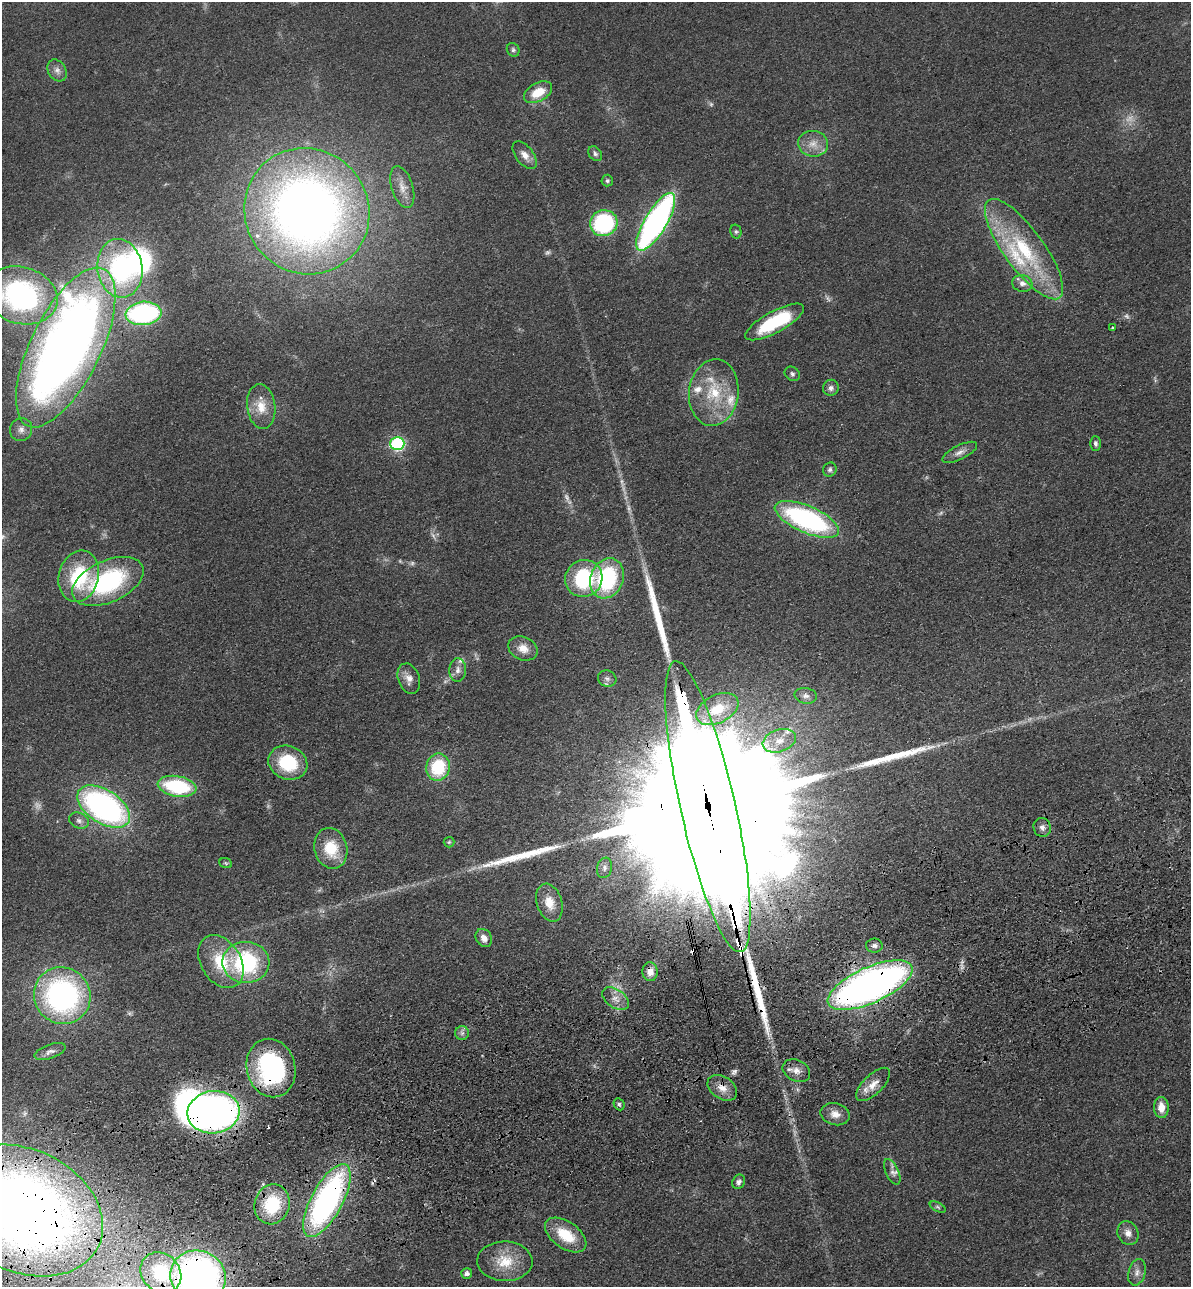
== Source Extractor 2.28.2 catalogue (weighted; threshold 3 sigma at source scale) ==
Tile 7 of 4 x 4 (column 3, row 2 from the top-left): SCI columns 2675-3863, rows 2683-3967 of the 5229 x 5365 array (HDU 1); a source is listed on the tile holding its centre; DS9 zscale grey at full resolution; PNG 1193 x 1289 px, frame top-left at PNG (2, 2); each listed source drawn as its Kron ellipse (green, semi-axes under 4 px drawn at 4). Shown black and unused: <1% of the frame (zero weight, under 3 of 4 exposures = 6% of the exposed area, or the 3 px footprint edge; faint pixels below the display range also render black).
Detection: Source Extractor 2.28.2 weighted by HDU 2 'WHT'; one run over the whole footprint, this tile lists its part. Background 0.0462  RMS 0.0058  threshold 0.0259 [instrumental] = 3 sigma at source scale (4.5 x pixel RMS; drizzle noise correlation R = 1.50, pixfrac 1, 0.05/0.05 arcsec/px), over >= 5 px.
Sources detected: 116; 11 too faint to see at this stretch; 2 inside a brighter object's white glare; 4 cosmic-ray / hot-pixel residue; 5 long thin detections or spike segments (spike, bleed or trail) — neither listed nor drawn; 10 inside a brighter listed object's ellipse — not listed separately; the other 84 listed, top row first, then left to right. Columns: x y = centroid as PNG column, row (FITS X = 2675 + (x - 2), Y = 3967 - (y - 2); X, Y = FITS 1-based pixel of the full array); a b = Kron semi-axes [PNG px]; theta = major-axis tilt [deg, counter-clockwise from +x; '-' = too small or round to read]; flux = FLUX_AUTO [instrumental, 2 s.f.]
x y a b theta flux
513 50 7 6 - 1.4
57 70 12 9 -59 3.5
538 92 15 9 29 12
813 144 15 13 -7 7.2
595 154 8 6 -52 1.6
525 155 16 9 -52 5
607 181 6 5 - 1.2
402 187 21 10 -72 6.2
307 211 64 61 -51 590
656 222 33 11 59 210
604 223 14 13 - 63
736 232 7 5 -76 1.2
1024 249 60 20 -54 52
120 268 29 22 -81 84
1022 283 10 8 -15 3.9
21 295 37 28 -16 130
143 313 18 11 5 99
775 322 33 10 29 42
1112 327 3 2 - 0.71
66 347 87 35 64 670
792 374 8 6 -40 1.7
831 388 8 7 - 2.3
714 392 33 25 84 30
261 407 22 14 -82 12
21 429 11 11 - 4.2
397 443 7 6 - 95
1095 443 7 5 -88 1.6
960 452 19 7 26 3.7
830 470 7 6 - 1.5
807 519 34 13 -23 110
79 576 26 20 75 40
584 578 19 18 - 46
607 578 20 16 68 60
108 581 38 21 24 77
523 648 15 11 -24 6.7
458 670 12 8 87 3.3
607 678 9 8 - 2.3
409 679 16 10 -70 5.3
806 696 11 7 -10 2.7
717 709 22 14 27 17
779 741 17 11 19 8.2
288 763 20 16 -21 29
438 767 14 12 80 32
177 786 19 10 -9 49
104 806 29 16 -33 180
708 807 149 27 -77 140000
79 821 10 7 -24 2.7
1042 827 9 8 - 2.7
449 842 5 5 - 0.85
331 848 21 16 -75 20
226 863 6 5 - 0.84
605 868 10 7 73 2.3
549 903 19 12 -73 9.6
484 938 9 7 -60 4.3
874 946 8 7 - 2.1
221 962 29 20 -58 24
246 962 23 20 -2 61
650 972 9 7 -86 4.6
870 985 46 18 24 360
62 996 29 28 - 150
615 999 15 9 -35 5.2
462 1033 7 7 - 2
50 1051 16 7 19 3.2
271 1068 29 24 -76 90
796 1071 14 10 -26 5.4
873 1084 22 9 44 7.4
722 1088 16 11 -34 6.6
619 1104 6 5 - 1.2
1161 1107 10 7 -86 7.2
213 1112 26 21 7 250
835 1114 15 11 -13 5.8
892 1172 14 6 -66 2.8
739 1182 7 6 - 1.9
327 1201 40 16 62 170
272 1204 20 17 73 32
938 1207 8 4 -27 1.3
23 1210 83 61 -26 670
1128 1233 12 10 -61 4.3
566 1235 23 13 -35 20
505 1261 27 20 -1 17
1137 1272 13 8 75 3.7
161 1273 22 18 -44 45
467 1274 5 5 - 2.2
198 1277 28 26 -22 290
Overlapping masked pixels (flux is a lower limit): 12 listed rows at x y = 656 222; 708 807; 650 972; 870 985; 271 1068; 722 1088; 213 1112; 327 1201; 272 1204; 23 1210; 161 1273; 198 1277
Isophote crosses this tile's border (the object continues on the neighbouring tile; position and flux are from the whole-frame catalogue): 4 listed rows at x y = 21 295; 66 347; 23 1210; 198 1277